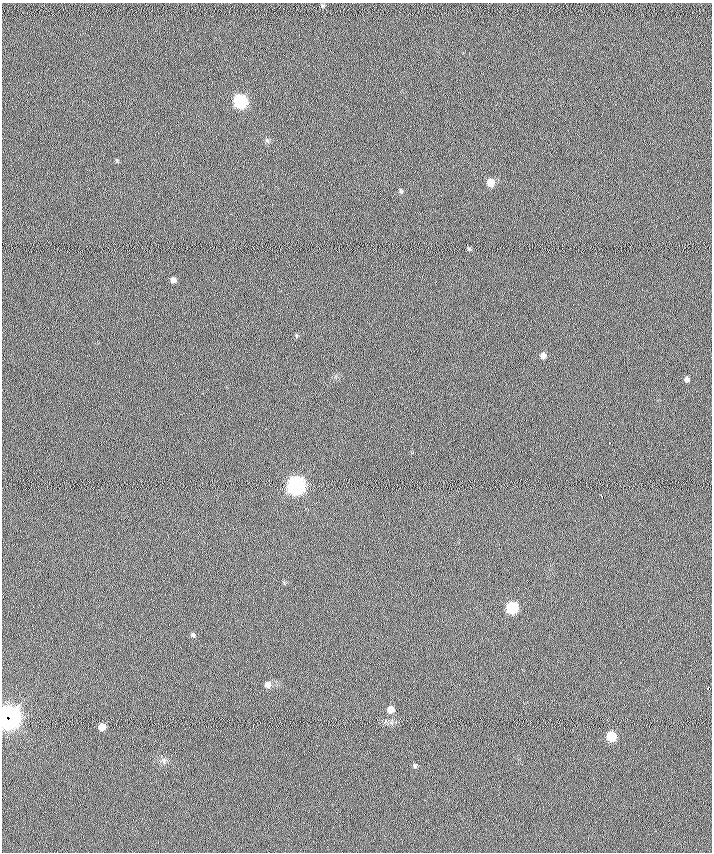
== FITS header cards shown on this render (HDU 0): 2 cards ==
NAXIS1  =                  710 /
NAXIS2  =                  850 /

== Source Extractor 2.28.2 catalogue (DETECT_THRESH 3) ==
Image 710 x 850 px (HDU 0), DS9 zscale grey, 1 PNG px = 1 image px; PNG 714 x 854 px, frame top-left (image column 1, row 850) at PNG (2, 3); no overlay
Background 0.0274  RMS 6.2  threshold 18.7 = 3 sigma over >= 5 px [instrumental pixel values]
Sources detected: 24; all 24 listed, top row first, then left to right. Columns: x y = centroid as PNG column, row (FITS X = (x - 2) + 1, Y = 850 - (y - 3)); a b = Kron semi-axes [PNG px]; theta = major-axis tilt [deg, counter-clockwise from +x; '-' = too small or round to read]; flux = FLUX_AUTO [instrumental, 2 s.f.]
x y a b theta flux
322 6 6 4 -40 590
240 101 7 7 - 84000
267 141 7 4 -44 680
117 160 6 3 -70 450
490 182 6 6 - 5700
401 191 6 5 - 720
469 248 5 4 - 550
173 280 5 5 - 1700
296 335 6 4 -80 500
543 356 6 5 - 2000
687 379 5 4 - 1300
609 443 2 2 - 250
296 485 8 7 - 260000
601 496 5 2 - 1400
512 608 7 6 - 42000
193 635 7 5 -36 870
267 685 7 7 - 2400
708 688 4 3 - 1800
390 709 7 7 - 3900
8 718 10 9 - 440000
102 727 6 6 - 4600
611 736 7 6 - 18000
163 761 8 7 - 1500
415 766 7 5 -49 750
At the frame edge (FLAGS 8, measured only in part): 1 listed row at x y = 8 718